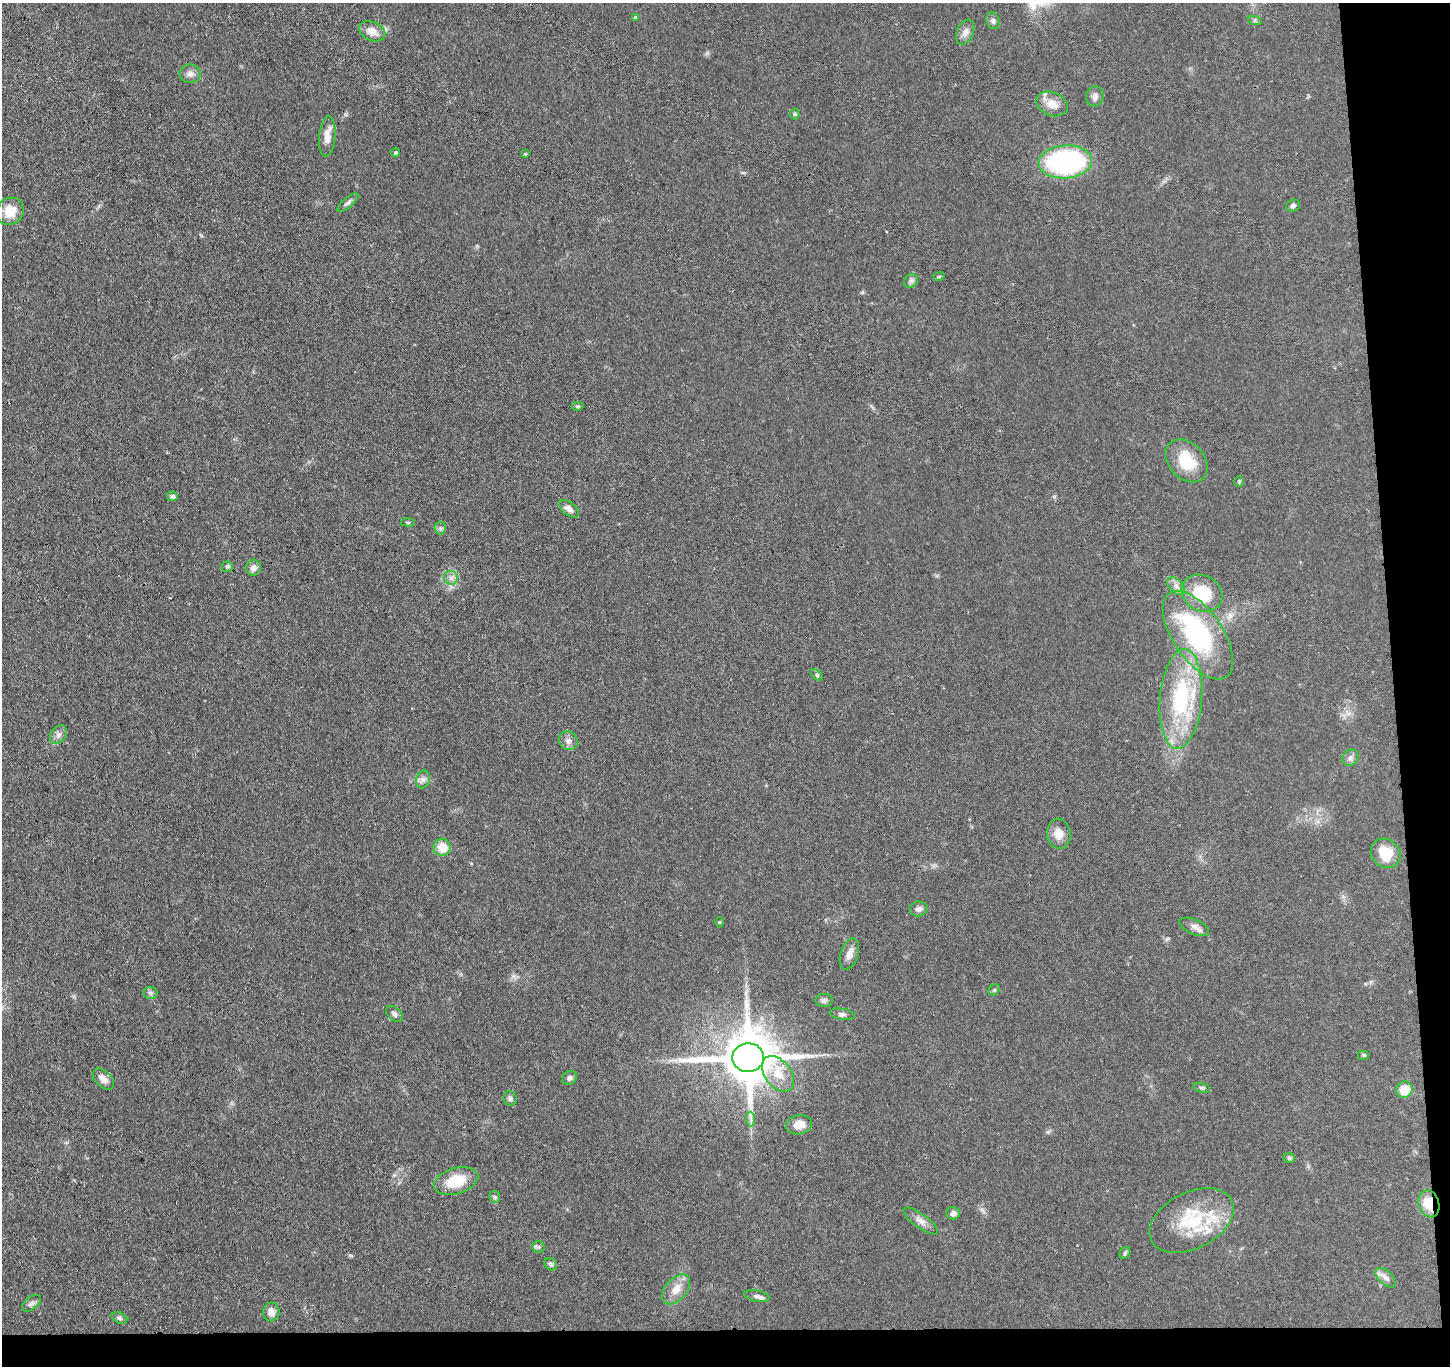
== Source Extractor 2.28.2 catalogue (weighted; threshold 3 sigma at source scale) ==
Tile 9 of 3 x 3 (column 3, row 3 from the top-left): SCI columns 2952-4399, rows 129-1492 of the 4456 x 4379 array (HDU 1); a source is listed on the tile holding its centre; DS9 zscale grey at full resolution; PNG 1452 x 1368 px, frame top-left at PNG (2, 3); each listed source drawn as its Kron ellipse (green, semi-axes under 4 px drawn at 4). Shown black and unused: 7% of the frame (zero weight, under 3 of 4 exposures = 5% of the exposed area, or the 3 px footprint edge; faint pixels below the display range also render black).
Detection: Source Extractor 2.28.2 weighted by HDU 2 'WHT'; one run over the whole footprint, this tile lists its part. Background 0.0696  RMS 0.0068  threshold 0.0307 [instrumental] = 3 sigma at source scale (4.5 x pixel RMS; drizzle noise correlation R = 1.50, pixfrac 1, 0.05/0.05 arcsec/px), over >= 5 px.
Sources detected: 77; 2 inside a brighter listed object's ellipse — not listed separately; the other 75 listed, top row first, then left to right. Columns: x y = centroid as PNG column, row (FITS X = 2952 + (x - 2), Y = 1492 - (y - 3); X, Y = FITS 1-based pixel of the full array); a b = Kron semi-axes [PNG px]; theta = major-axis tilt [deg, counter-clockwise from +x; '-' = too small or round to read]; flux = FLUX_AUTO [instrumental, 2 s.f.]
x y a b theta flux
635 17 4 4 - 0.59
993 21 8 6 -70 2
1255 21 7 4 -19 1.1
372 31 13 9 -24 6.7
965 32 13 8 66 4.2
190 74 10 9 - 3.7
1095 96 10 9 - 3.1
1052 104 16 11 -22 8.7
795 114 5 5 - 0.98
327 136 20 8 85 7
395 153 4 4 - 1.2
525 154 4 3 - 0.78
1065 162 27 16 4 110
348 203 13 5 41 2.1
1293 206 7 6 - 1.6
10 211 14 13 - 12
939 276 6 3 19 0.85
911 281 7 6 - 1.9
577 406 6 4 -1 1.1
1186 461 24 18 -46 22
1239 481 5 5 - 0.93
172 496 5 5 - 2.4
569 509 11 6 -39 3.9
408 522 7 3 -8 0.83
440 528 6 5 - 1.4
227 567 6 5 - 1.3
253 568 8 7 - 3.6
451 578 7 7 - 2.6
1176 586 10 6 -45 3.2
1202 593 21 17 -29 29
1198 635 51 25 -56 98
817 675 7 4 -45 1.1
1181 699 50 21 85 65
59 735 10 7 55 3.1
568 741 10 8 -45 3.3
1350 758 8 7 - 2.5
423 779 9 6 74 2.7
1059 834 15 11 -83 7.4
442 847 8 8 - 12
1386 853 16 13 -43 18
918 909 9 7 2 2.7
719 922 5 3 - 0.58
1194 927 16 7 -23 3.8
849 954 16 8 71 5.2
994 990 6 5 - 1.2
150 993 7 6 - 1.7
824 1000 9 6 0 1.9
394 1014 10 6 -42 2
842 1014 13 5 -8 2.2
1364 1055 6 5 - 1
748 1058 16 14 2 4200
778 1074 20 13 -52 13
570 1078 8 6 31 2.5
103 1079 13 7 -44 4.5
1202 1088 8 4 -13 1.3
1404 1090 8 8 - 14
510 1098 7 6 - 1.8
750 1119 7 4 -89 1.8
799 1125 13 9 12 7.7
1289 1158 5 5 - 1.3
456 1181 23 13 16 21
495 1197 6 5 - 1.2
1429 1204 14 10 -74 16
953 1213 7 6 - 2.8
921 1221 20 7 -36 4.5
1192 1221 45 28 26 42
539 1247 6 6 - 1.2
1125 1253 6 5 - 1
551 1264 7 5 -48 1.6
1386 1278 12 6 -42 3.3
676 1289 17 10 48 7.7
757 1296 13 5 -11 2.4
31 1303 11 6 38 2.2
271 1312 9 8 - 4.5
119 1318 8 5 -27 1.4
Overlapping masked pixels (flux is a lower limit): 2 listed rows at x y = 1065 162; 1429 1204